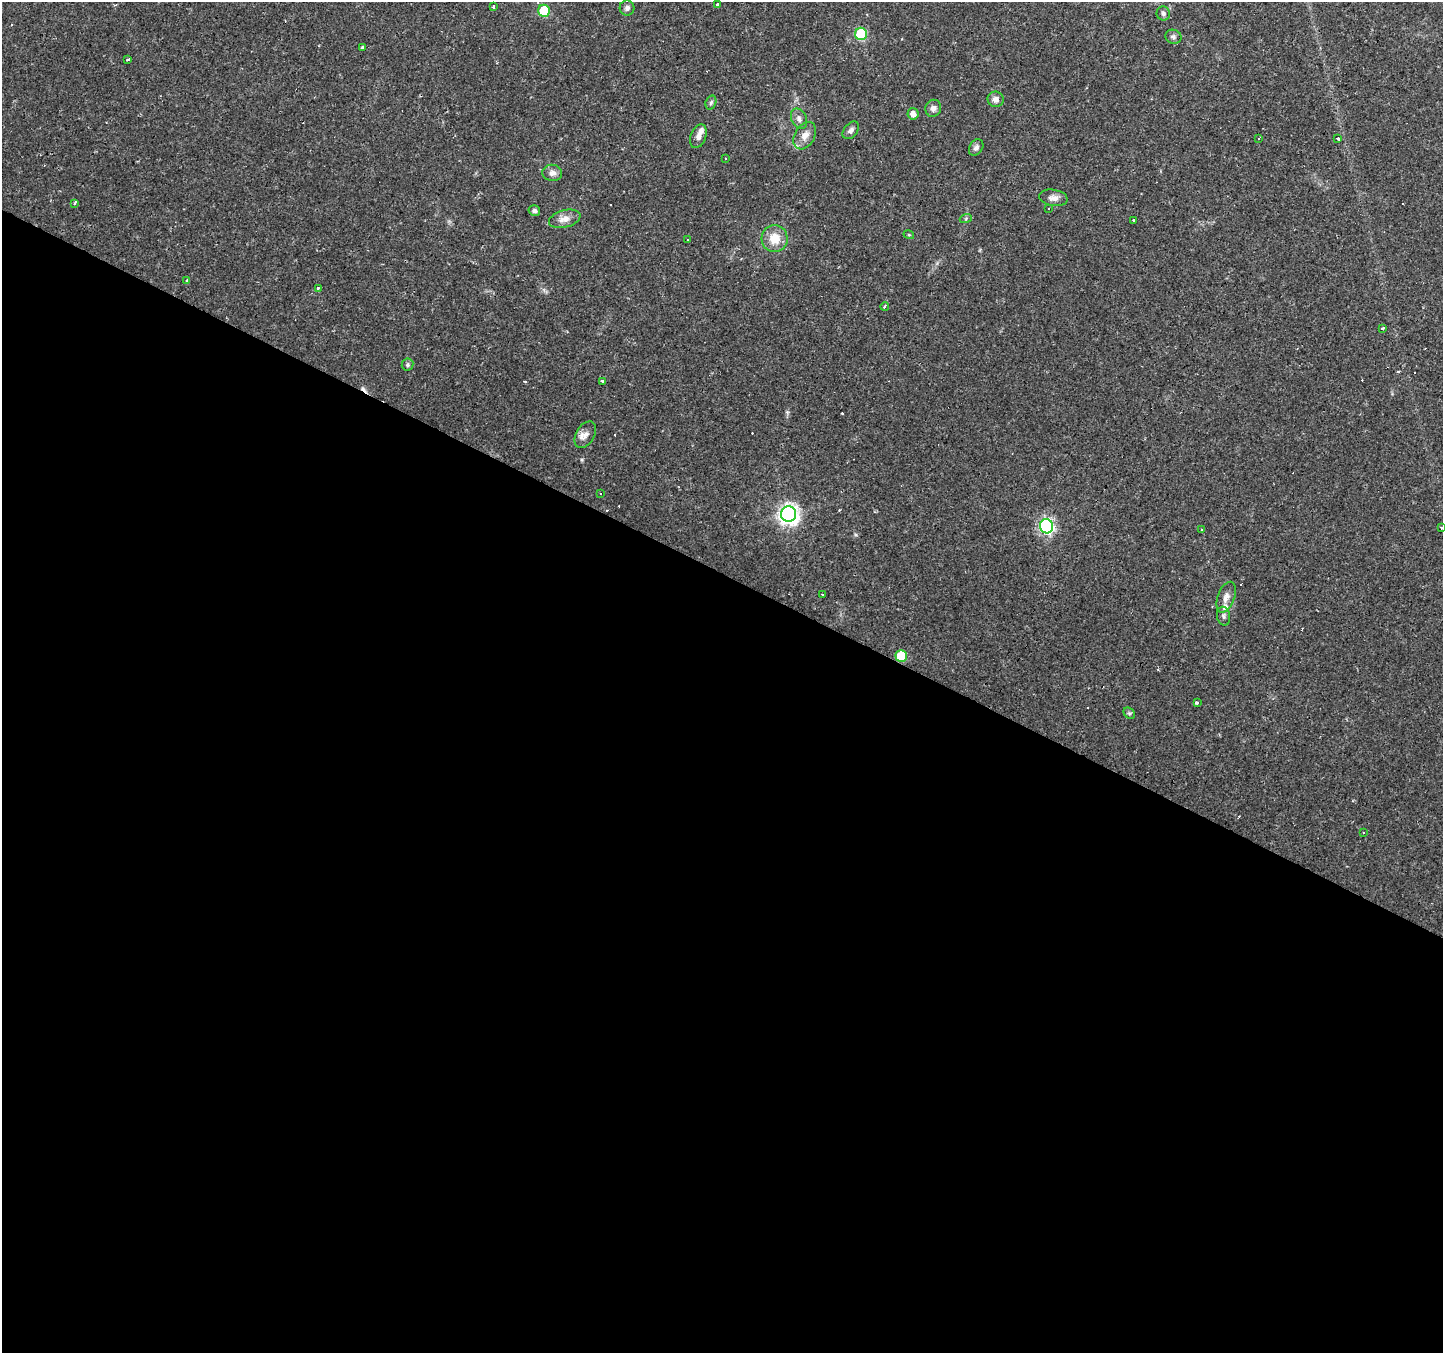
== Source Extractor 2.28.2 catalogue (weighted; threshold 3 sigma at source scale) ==
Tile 14 of 4 x 4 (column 2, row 4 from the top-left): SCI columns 1441-2881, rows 195-1545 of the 5765 x 5860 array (HDU 1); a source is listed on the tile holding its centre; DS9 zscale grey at full resolution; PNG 1445 x 1355 px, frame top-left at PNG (2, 2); each listed source drawn as its Kron ellipse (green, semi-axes under 4 px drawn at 4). Shown black and unused: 58% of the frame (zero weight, under 2 of 3 exposures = <1% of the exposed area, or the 3 px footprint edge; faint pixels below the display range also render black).
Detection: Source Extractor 2.28.2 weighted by HDU 2 'WHT'; one run over the whole footprint, this tile lists its part. Background 0.0271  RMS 0.003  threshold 0.0136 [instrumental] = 3 sigma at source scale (4.5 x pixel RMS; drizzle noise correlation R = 1.50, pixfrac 1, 0.0396/0.0396 arcsec/px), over >= 5 px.
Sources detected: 73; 20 cosmic-ray / hot-pixel residue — neither listed nor drawn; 2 inside a brighter listed object's ellipse — not listed separately; the other 51 listed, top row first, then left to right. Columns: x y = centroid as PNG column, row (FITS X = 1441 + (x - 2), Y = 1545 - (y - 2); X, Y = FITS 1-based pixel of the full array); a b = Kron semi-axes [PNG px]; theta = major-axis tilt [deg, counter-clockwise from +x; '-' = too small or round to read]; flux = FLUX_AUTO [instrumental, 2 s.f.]
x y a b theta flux
717 5 3 3 - 2.5
493 7 3 2 - 0.3
627 8 7 7 - 1
544 11 6 6 - 17
1163 13 7 6 - 0.78
861 34 6 6 - 26
1173 37 8 7 - 0.85
362 48 3 3 - 0.47
128 59 3 3 - 0.59
996 99 8 7 - 1.6
711 102 7 5 71 0.64
933 108 8 7 - 1.3
913 114 6 5 - 1.8
799 119 11 7 -64 1.4
851 130 10 6 50 1.1
698 136 12 7 69 1.7
805 136 15 10 61 2.6
1259 138 3 2 - 0.32
1338 139 3 3 - 5.9
976 147 9 6 57 0.98
726 159 3 3 - 1.3
552 173 10 8 -7 1.6
1053 198 14 8 -9 1.7
74 203 3 3 - 1.2
1048 208 3 3 - 0.39
534 211 6 5 - 0.87
966 218 6 4 20 0.41
565 219 16 8 15 2.6
1133 220 4 3 - 1
909 235 5 3 - 0.32
775 238 13 13 - 5.4
687 240 3 2 - 0.43
187 281 3 3 - 2.2
318 288 4 4 - 0.43
885 306 4 3 - 0.69
1383 328 4 3 - 9.7
407 365 6 6 - 0.62
603 381 3 3 - 11
585 435 14 9 59 2.1
600 493 3 3 - 1.4
789 514 8 7 - 160
1046 526 7 6 - 64
1441 528 3 2 - 0.46
1201 530 3 3 - 0.79
823 594 3 3 - 0.82
1226 597 16 8 70 2.1
1224 616 9 6 -76 0.89
901 656 6 6 - 16
1197 703 4 3 - 3.6
1129 713 6 5 - 0.5
1364 833 3 2 - 0.31
Overlapping masked pixels (flux is a lower limit): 1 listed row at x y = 901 656